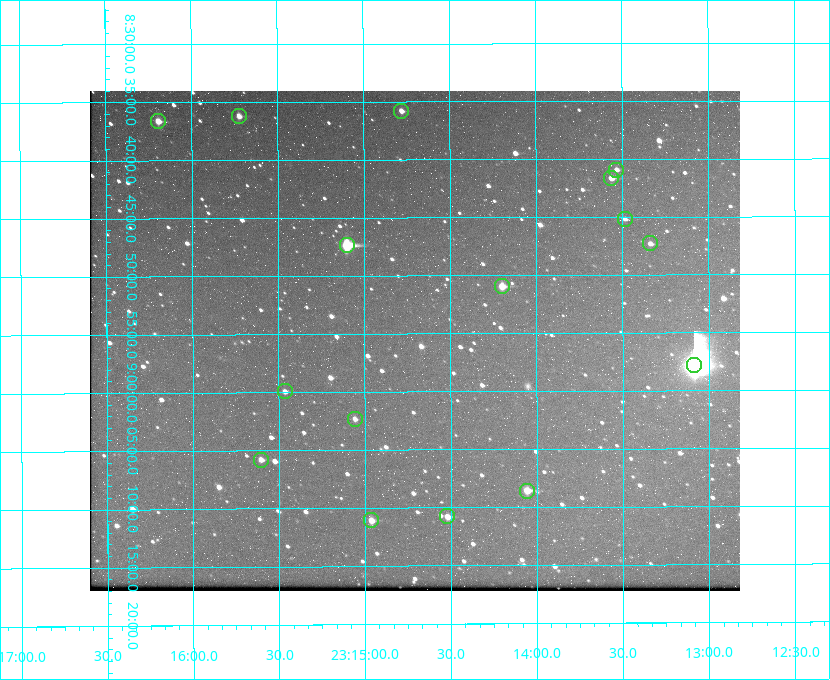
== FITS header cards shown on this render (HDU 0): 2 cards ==
NAXIS1  =                  650 / Width of table row in bytes
NAXIS2  =                  500 / Number of rows in table

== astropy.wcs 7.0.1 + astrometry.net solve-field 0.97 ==
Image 650 x 500 px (HDU 0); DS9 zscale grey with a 90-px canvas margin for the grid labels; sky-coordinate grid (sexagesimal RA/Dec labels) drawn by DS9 from the SOLVED WCS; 16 Tycho-2 reference stars matched to detected sources circled (green)
Header WCS: none
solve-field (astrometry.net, Tycho-2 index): SOLVED blind (the file carries no WCS)
Solved WCS: RA---TAN-SIP/DEC--TAN-SIP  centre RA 23:14:42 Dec +08:56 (348.68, +8.93 deg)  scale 5.17 arcsec/px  FOV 56.0' x 43.1'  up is -180 deg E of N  parity flipped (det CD > 0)
(file carries no celestial WCS; the grid is the blind solution)
Tycho-2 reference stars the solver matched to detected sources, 16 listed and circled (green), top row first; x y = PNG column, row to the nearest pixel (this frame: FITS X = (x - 90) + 1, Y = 500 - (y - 91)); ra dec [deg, ICRS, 3 dp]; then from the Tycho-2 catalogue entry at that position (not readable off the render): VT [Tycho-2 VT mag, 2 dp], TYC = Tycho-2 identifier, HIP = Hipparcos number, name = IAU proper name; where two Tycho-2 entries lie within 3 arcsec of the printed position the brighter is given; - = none
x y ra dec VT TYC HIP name
401 111 348.695 +8.597 11.30 1161-1571-1 - -
239 116 348.931 +8.603 11.18 1161-1110-1 - -
158 121 349.048 +8.610 11.72 1161-1223-1 - -
616 170 348.383 +8.682 11.92 1161-890-1 - -
611 178 348.391 +8.694 11.47 1161-728-1 - -
625 219 348.371 +8.753 12.36 1161-1249-1 - -
650 243 348.335 +8.788 11.88 1161-938-1 - -
347 245 348.775 +8.789 8.97 1161-884-1 114784 -
502 286 348.550 +8.849 10.80 1161-574-1 - -
694 365 348.271 +8.963 6.92 1161-1161-1 114608 -
285 391 348.866 +8.999 11.82 1161-694-1 - -
355 419 348.765 +9.039 11.87 1161-1547-1 - -
261 460 348.901 +9.097 11.97 1161-534-1 - -
527 491 348.514 +9.143 10.38 1161-1071-1 - -
447 516 348.631 +9.180 11.26 1161-1559-1 - -
371 520 348.741 +9.184 11.62 1161-452-1 - -